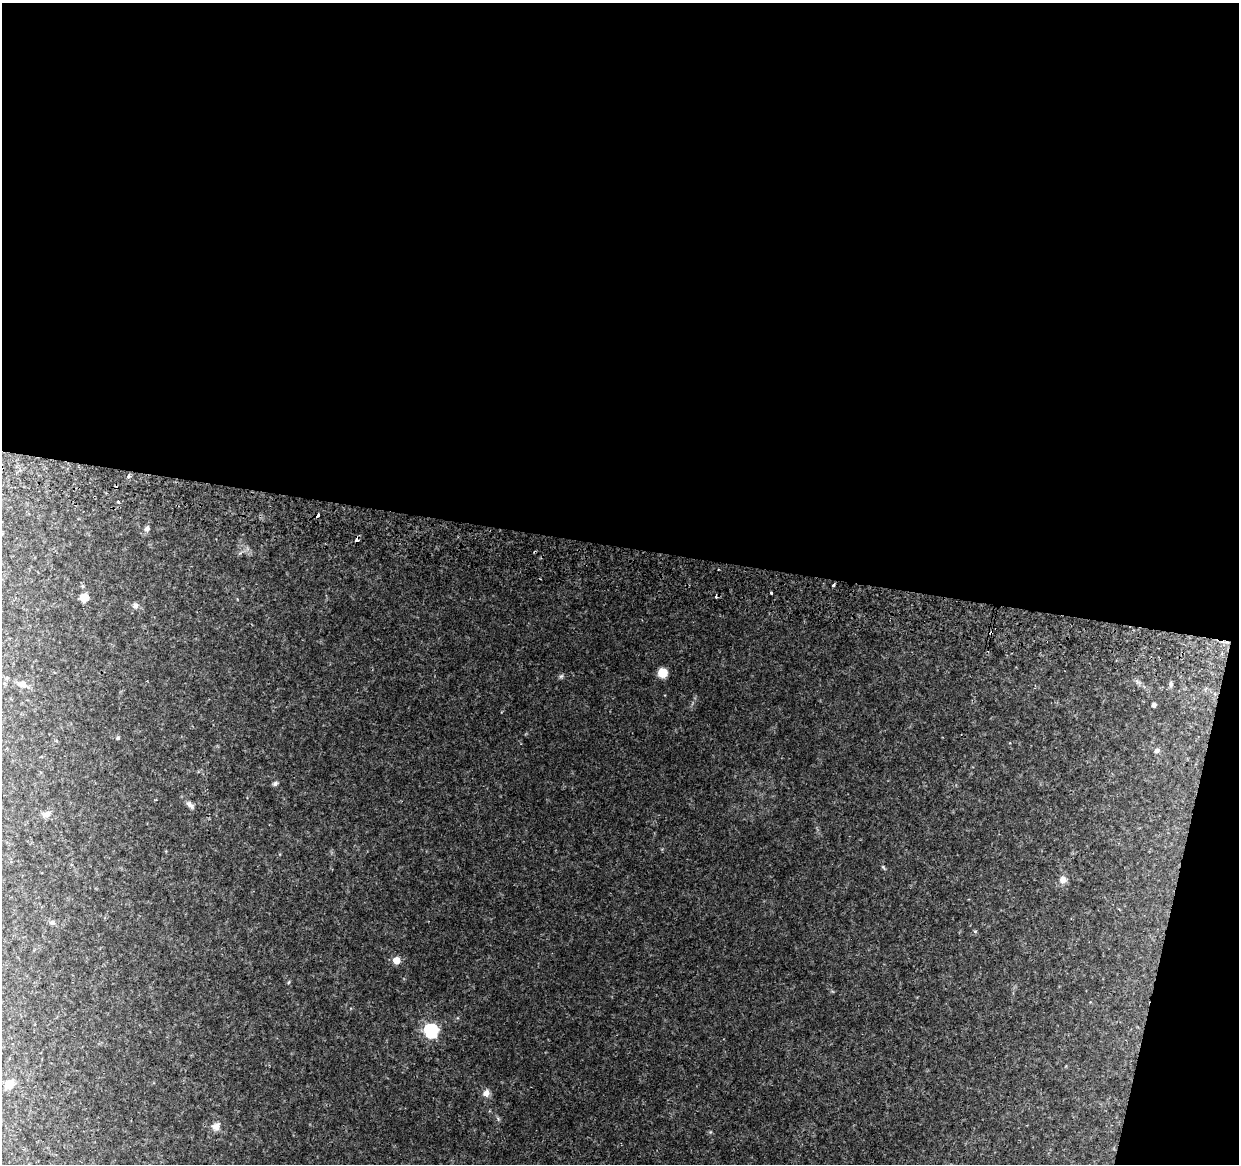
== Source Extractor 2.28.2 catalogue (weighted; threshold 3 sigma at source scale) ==
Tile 4 of 4 x 4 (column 4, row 1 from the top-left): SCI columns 3730-4966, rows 3816-4977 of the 4976 x 5248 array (HDU 1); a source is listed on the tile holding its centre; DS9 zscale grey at full resolution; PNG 1241 x 1166 px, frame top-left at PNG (2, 3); no overlay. Shown black and unused: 49% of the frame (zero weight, under 2 of 3 exposures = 3% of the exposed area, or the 3 px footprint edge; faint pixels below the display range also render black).
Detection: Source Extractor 2.28.2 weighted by HDU 2 'WHT'; one run over the whole footprint, this tile lists its part. Background 0.0401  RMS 0.0039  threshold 0.0178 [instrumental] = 3 sigma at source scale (4.5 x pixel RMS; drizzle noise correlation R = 1.50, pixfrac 1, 0.0396/0.0396 arcsec/px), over >= 5 px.
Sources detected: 33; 3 cosmic-ray / hot-pixel residue — not listed; the other 30 listed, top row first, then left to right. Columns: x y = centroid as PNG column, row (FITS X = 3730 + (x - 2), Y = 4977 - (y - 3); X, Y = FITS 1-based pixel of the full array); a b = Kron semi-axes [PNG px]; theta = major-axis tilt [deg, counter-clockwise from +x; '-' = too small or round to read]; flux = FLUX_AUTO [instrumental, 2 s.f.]
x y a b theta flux
128 476 3 3 - 1.7
118 501 3 3 - 1.2
317 515 4 3 - 2.2
147 529 9 7 71 1.3
357 540 5 4 - 1.6
834 585 4 3 - 1.4
771 593 3 2 - 0.65
84 597 7 7 - 5.8
135 606 8 8 - 1.5
663 673 7 7 - 9.3
561 676 7 5 43 0.75
22 684 12 8 -22 2.9
1171 684 8 5 -84 0.83
1154 705 4 4 - 1.5
118 738 5 5 - 0.73
1157 751 7 6 - 1.1
275 784 7 5 32 0.98
156 800 4 3 - 0.3
190 805 15 7 -45 1.9
46 814 13 8 14 2.2
883 867 8 4 -55 0.56
1063 880 10 9 - 2.5
52 923 8 6 -11 1
396 960 5 5 - 6.8
289 982 5 3 - 0.42
431 1031 6 6 - 74
9 1084 12 10 55 4.3
486 1093 10 9 - 2.3
498 1119 7 4 -57 0.64
216 1126 13 11 45 2.9
Overlapping masked pixels (flux is a lower limit): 3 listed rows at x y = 317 515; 357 540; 834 585